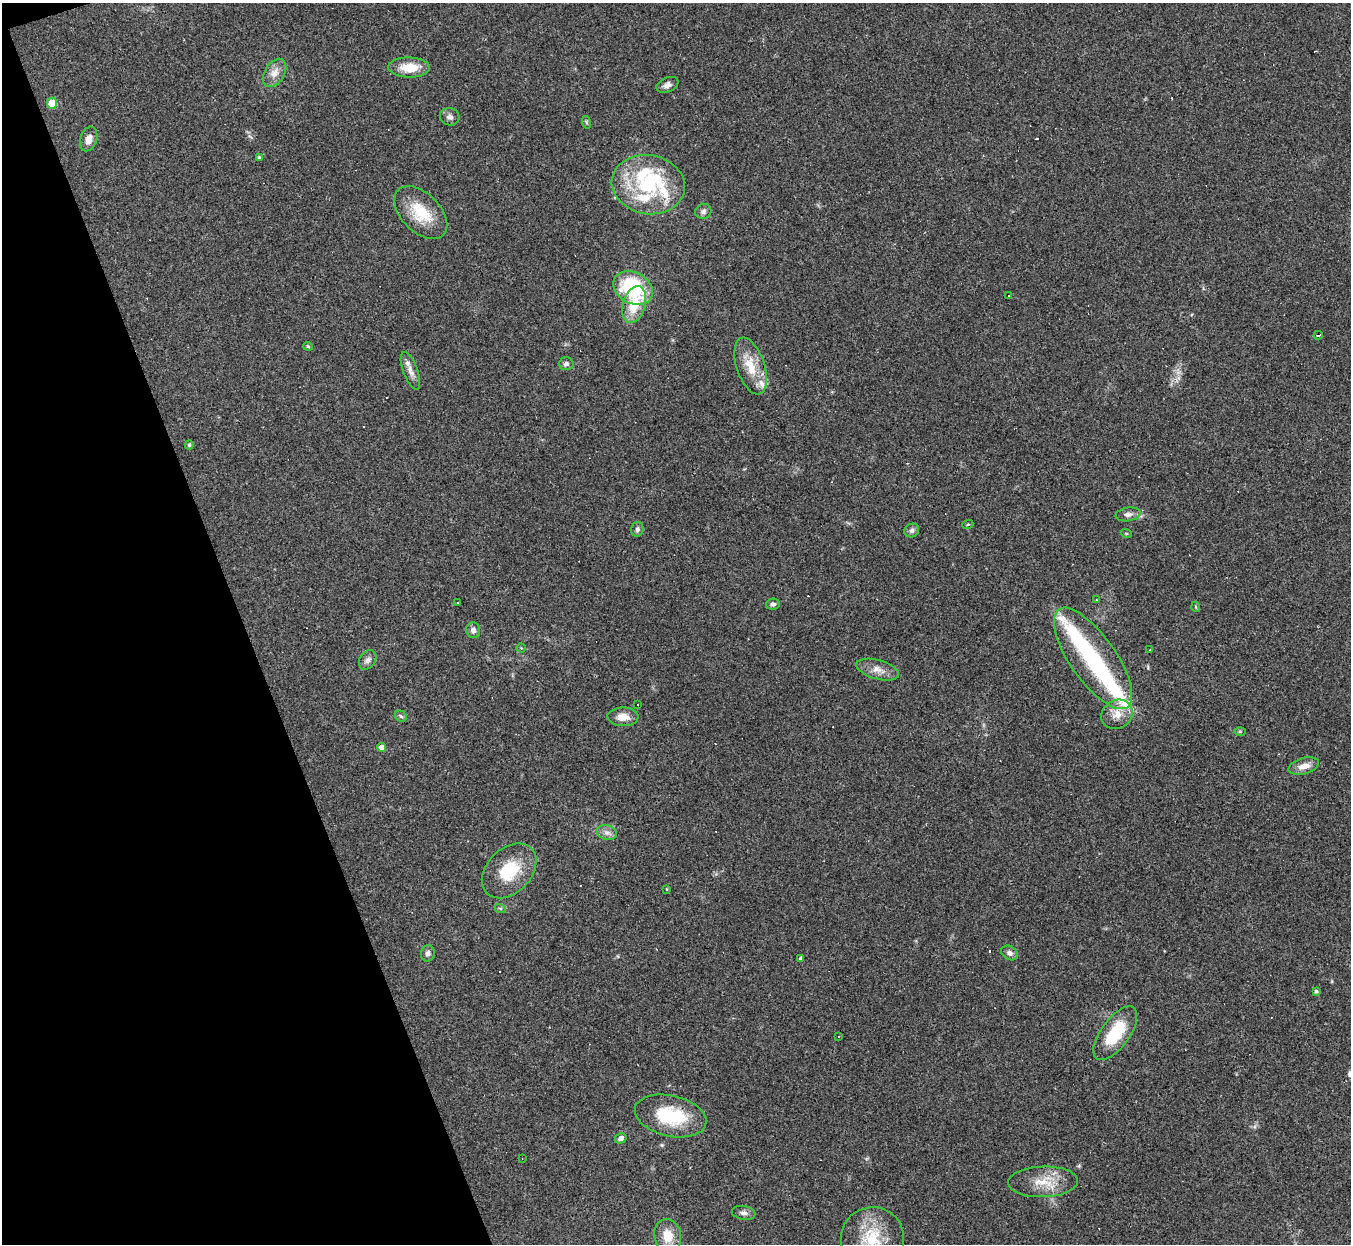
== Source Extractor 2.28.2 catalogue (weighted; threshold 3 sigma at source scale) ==
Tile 5 of 4 x 4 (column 1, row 2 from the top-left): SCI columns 1-1349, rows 2754-3995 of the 5397 x 5383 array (HDU 1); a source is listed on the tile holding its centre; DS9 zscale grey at full resolution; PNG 1353 x 1246 px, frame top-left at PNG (2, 3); each listed source drawn as its Kron ellipse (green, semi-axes under 4 px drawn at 4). Shown black and unused: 18% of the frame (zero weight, under 2 of 3 exposures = <1% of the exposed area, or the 3 px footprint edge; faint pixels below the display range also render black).
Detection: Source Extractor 2.28.2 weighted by HDU 2 'WHT'; one run over the whole footprint, this tile lists its part. Background 0.0637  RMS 0.0069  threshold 0.0311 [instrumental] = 3 sigma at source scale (4.5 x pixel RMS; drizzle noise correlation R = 1.50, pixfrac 1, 0.05/0.05 arcsec/px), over >= 5 px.
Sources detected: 79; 1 inside a brighter object's white glare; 13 cosmic-ray / hot-pixel residue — neither listed nor drawn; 6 inside a brighter listed object's ellipse — not listed separately; the other 59 listed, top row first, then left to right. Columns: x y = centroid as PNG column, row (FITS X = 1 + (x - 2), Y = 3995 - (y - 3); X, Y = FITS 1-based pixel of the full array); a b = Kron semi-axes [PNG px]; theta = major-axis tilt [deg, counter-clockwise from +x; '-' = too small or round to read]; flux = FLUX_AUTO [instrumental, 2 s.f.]
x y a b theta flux
409 67 21 10 -1 14
275 73 15 10 58 6.1
667 85 11 7 23 3
52 103 5 5 - 18
450 117 10 8 -17 2.8
586 122 6 4 -71 0.91
89 139 12 8 73 4.7
259 157 4 3 - 1.1
648 185 37 29 -10 51
703 211 8 7 - 2.2
421 213 32 19 -45 24
633 288 21 15 -28 53
1009 296 3 2 - 0.51
634 305 19 11 74 17
1318 335 4 3 - 3.7
308 346 5 4 - 0.89
566 364 7 6 - 2
751 366 29 14 -72 17
410 371 20 7 -69 5
189 445 4 4 - 1.2
1128 514 12 7 8 3.2
968 524 5 3 - 0.68
637 529 7 6 - 2
912 530 8 6 28 2.2
1126 533 5 3 - 0.69
1096 600 3 2 - 0.55
457 602 3 3 - 1.7
773 604 7 5 9 2.1
1196 607 5 3 - 0.62
473 630 8 7 - 2.7
521 648 4 4 - 0.72
1150 650 3 2 - 0.47
1093 658 60 22 -55 69
368 660 10 8 56 3
878 670 22 9 -16 6.4
638 705 3 2 - 0.74
1117 714 16 14 34 8.8
401 716 6 5 - 1.3
623 717 15 9 -2 7.2
1240 731 5 3 - 0.71
381 747 4 4 - 6.5
1304 766 15 8 15 6.1
607 832 10 7 -16 3.2
509 871 31 22 45 28
667 889 3 3 - 1.5
500 908 6 4 -18 0.93
428 953 8 7 - 2.7
1010 953 9 6 -30 2.5
801 958 4 4 - 1.5
1316 991 4 3 - 1.5
1115 1033 31 14 54 31
838 1037 3 2 - 1
671 1116 36 20 -13 38
621 1138 6 5 - 2.9
522 1159 3 2 - 0.35
1043 1182 35 15 2 17
744 1213 12 7 -9 2.8
668 1236 17 13 -81 12
872 1238 31 30 - 32
Isophote crosses this tile's border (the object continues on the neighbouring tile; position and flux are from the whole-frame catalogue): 1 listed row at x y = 872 1238